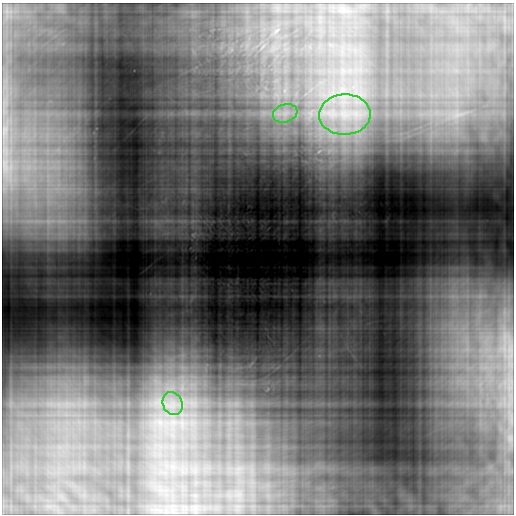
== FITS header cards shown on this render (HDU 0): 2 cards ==
NAXIS1  =                  512
NAXIS2  =                  512

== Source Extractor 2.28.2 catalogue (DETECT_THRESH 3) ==
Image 512 x 512 px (HDU 0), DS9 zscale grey, 1 PNG px = 1 image px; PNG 516 x 516 px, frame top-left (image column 1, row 512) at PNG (2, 3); each listed source drawn as its Kron ellipse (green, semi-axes under 4 px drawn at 4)
Background 0.0866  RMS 0.01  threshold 0.0309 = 3 sigma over >= 5 px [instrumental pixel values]
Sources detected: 3; all 3 listed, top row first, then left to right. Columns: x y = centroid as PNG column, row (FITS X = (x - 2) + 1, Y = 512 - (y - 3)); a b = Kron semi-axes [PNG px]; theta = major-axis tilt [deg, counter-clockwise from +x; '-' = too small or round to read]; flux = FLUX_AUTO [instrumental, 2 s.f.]
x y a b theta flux
285 113 12 9 19 6.7
345 115 26 20 2 37
173 404 12 9 -66 7.8